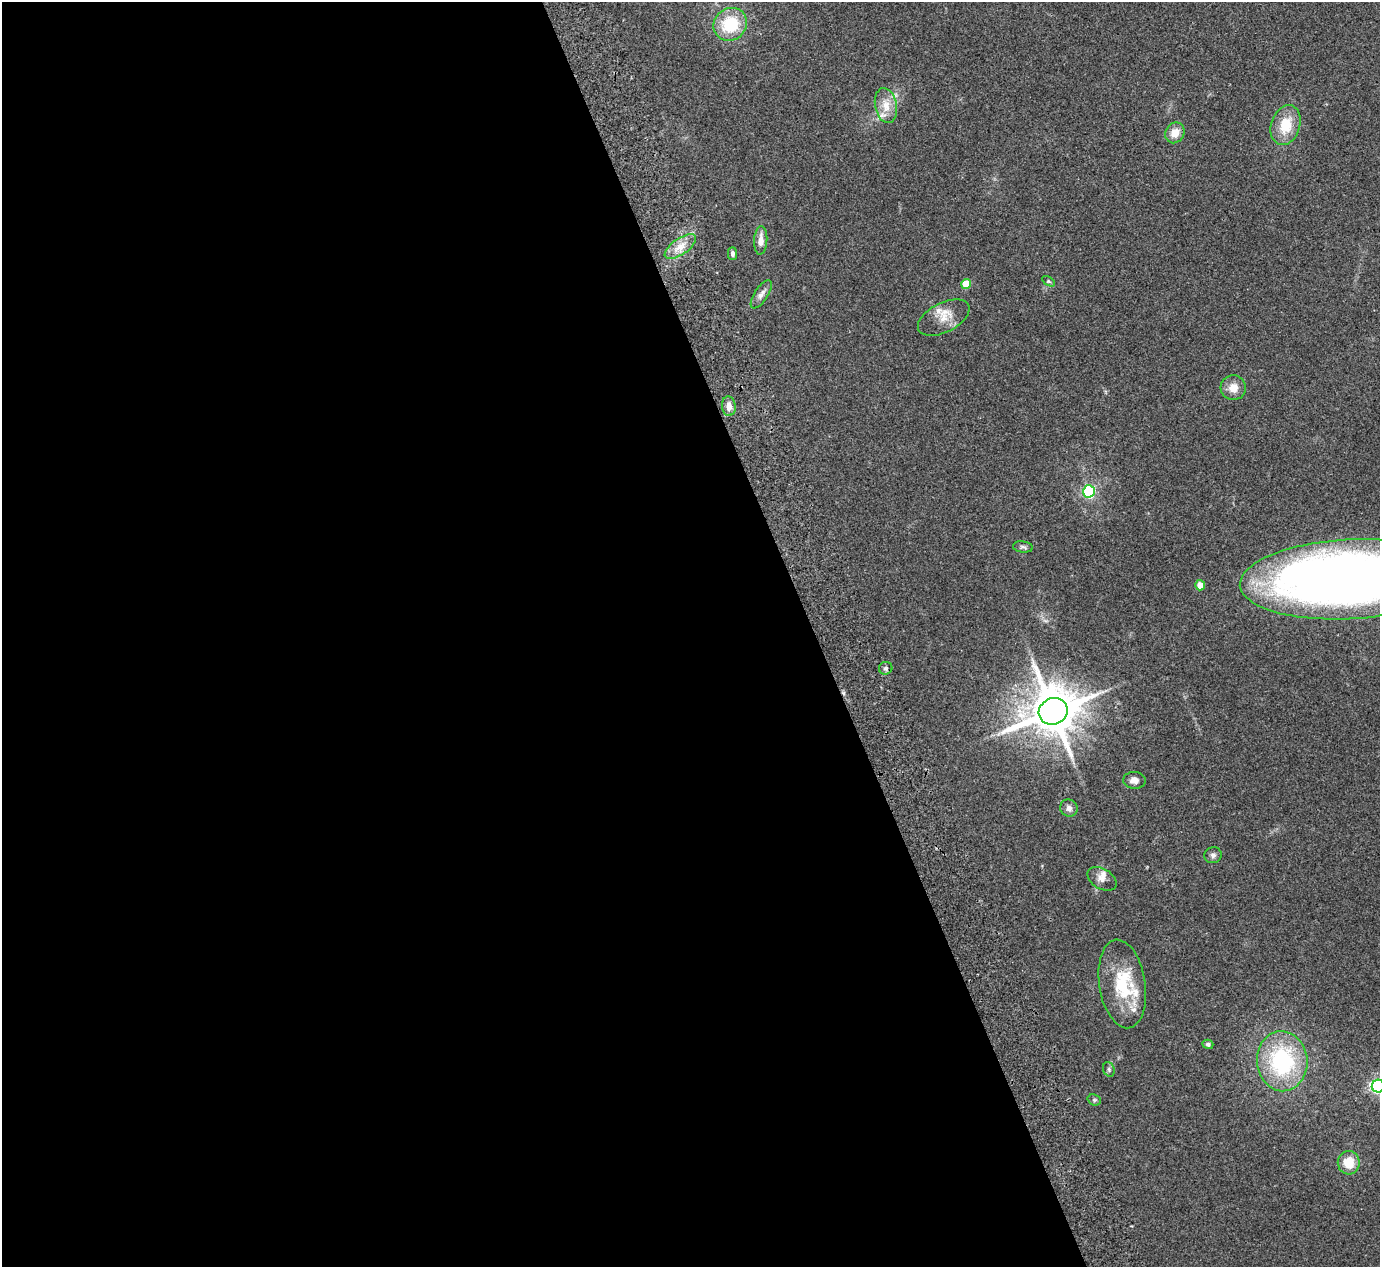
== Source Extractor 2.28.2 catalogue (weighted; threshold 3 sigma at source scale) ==
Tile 9 of 4 x 4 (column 1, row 3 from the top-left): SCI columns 56-1433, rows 1448-2712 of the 5623 x 5551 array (HDU 1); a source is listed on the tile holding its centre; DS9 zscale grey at full resolution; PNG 1382 x 1269 px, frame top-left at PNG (2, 2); each listed source drawn as its Kron ellipse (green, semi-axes under 4 px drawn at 4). Shown black and unused: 59% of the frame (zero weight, under 2 of 3 exposures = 3% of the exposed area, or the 3 px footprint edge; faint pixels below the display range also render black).
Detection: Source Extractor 2.28.2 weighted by HDU 2 'WHT'; one run over the whole footprint, this tile lists its part. Background 0.215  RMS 0.011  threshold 0.0512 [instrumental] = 3 sigma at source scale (4.5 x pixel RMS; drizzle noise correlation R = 1.50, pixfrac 1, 0.05/0.05 arcsec/px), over >= 5 px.
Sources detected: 35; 5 inside a brighter listed object's ellipse — not listed separately; the other 30 listed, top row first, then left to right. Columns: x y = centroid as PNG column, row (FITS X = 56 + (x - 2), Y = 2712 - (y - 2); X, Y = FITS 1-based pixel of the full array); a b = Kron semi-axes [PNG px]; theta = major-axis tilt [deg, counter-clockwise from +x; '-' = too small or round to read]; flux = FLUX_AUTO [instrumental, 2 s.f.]
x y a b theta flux
730 24 17 15 40 50
886 106 18 11 -79 16
1286 125 20 14 71 30
1175 133 11 9 58 13
761 240 14 6 87 9.8
680 247 18 8 35 13
732 254 6 4 -90 3
1048 281 7 4 -31 1.5
966 284 5 5 - 27
761 294 16 7 57 6.1
944 318 28 14 27 19
1233 388 12 12 - 12
729 406 10 7 -82 7.9
1089 491 6 6 - 130
1023 547 10 5 -8 3
1348 579 108 40 3 1300
1200 585 5 5 - 11
886 668 7 6 - 2.9
1053 711 15 13 26 5900
1135 780 11 8 -4 7.1
1069 808 9 8 - 5
1213 855 8 8 - 3.8
1102 879 16 10 -31 7.8
1122 984 45 23 -81 60
1208 1044 5 4 - 2.4
1282 1061 30 25 -85 120
1109 1069 7 5 -70 2.3
1378 1086 6 6 - 340
1094 1100 7 5 -20 2.2
1349 1163 12 11 - 21
Isophote crosses this tile's border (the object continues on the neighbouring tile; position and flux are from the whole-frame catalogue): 2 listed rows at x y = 1348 579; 1378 1086